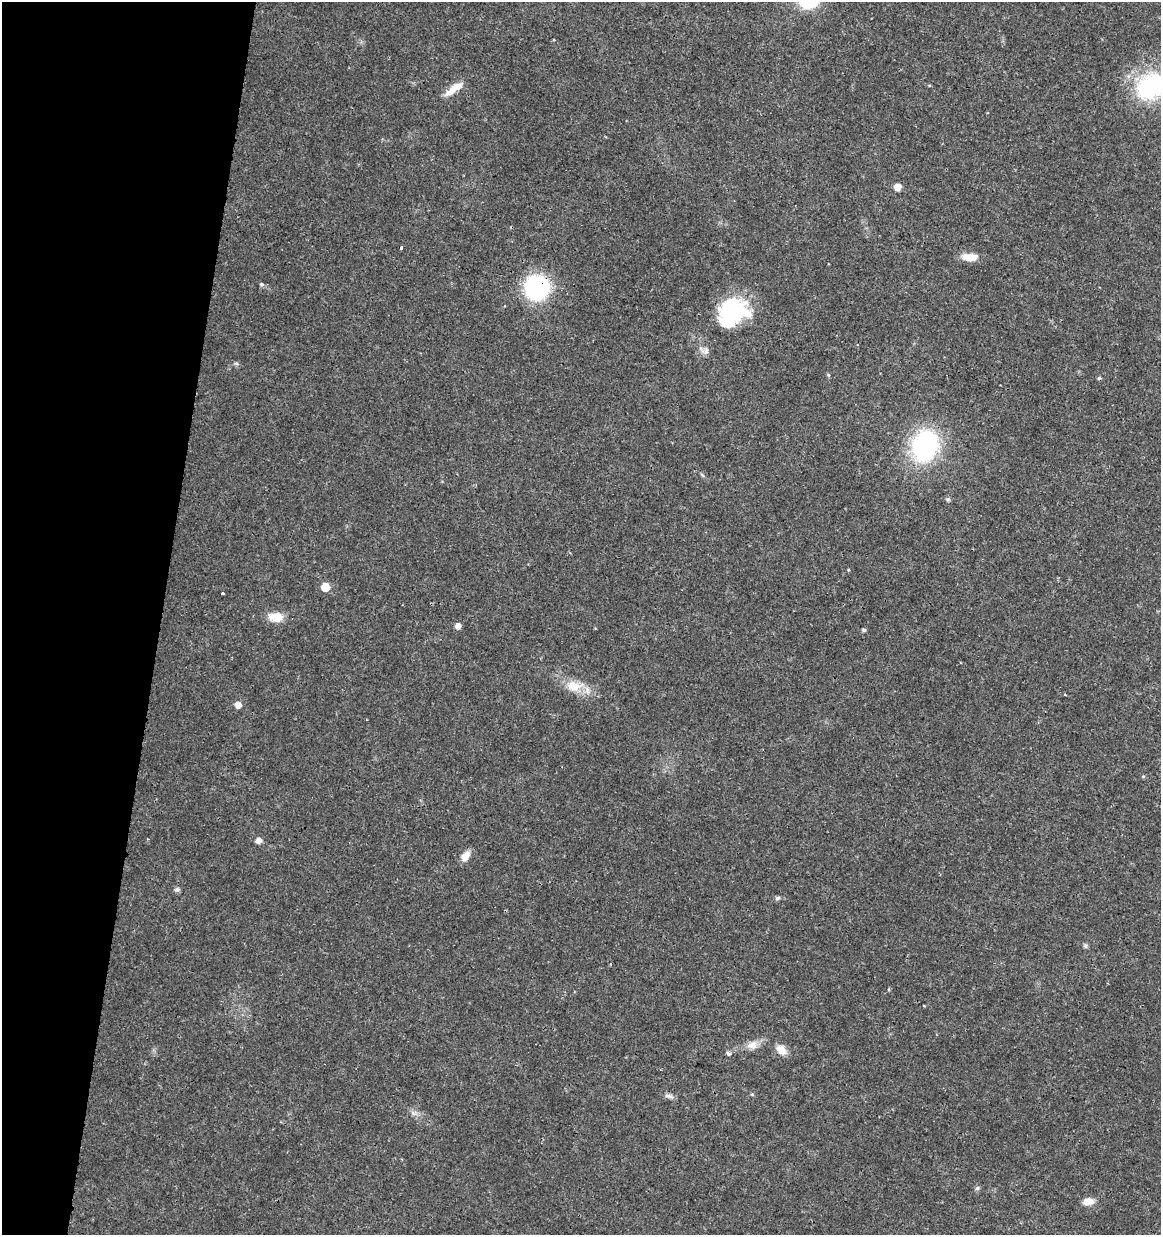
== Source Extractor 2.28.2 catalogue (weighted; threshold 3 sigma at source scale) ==
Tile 9 of 4 x 4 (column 1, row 3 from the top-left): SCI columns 227-1385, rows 1245-2477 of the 5148 x 4947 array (HDU 1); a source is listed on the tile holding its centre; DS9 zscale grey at full resolution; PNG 1163 x 1237 px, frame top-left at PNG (2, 2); no overlay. Shown black and unused: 14% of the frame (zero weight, under 3 of 4 exposures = <1% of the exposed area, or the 3 px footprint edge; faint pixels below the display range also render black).
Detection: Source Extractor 2.28.2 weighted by HDU 2 'WHT'; one run over the whole footprint, this tile lists its part. Background 0.0192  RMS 0.0018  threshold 0.00796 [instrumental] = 3 sigma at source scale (4.5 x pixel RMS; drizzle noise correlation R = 1.50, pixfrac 1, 0.0396/0.0396 arcsec/px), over >= 5 px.
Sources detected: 37; all 37 listed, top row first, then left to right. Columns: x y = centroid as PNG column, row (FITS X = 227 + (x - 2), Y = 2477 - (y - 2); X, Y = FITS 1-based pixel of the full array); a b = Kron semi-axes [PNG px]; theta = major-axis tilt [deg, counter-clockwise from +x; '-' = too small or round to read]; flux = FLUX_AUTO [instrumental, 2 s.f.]
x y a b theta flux
554 40 3 3 - 0.2
1151 86 35 26 31 20
454 89 25 8 37 2.7
897 187 6 5 - 2
401 248 3 3 - 0.8
969 257 20 9 -3 2.3
262 284 7 5 -19 0.33
537 287 17 16 - 30
732 312 36 30 29 15
706 351 9 7 65 0.77
236 363 6 5 - 0.32
1099 378 5 5 - 0.28
925 446 38 30 74 21
948 499 6 5 - 0.3
325 587 6 6 - 3.8
223 593 3 3 - 0.57
276 617 15 10 -4 3.3
458 626 5 5 - 1.1
864 630 5 4 - 0.3
574 686 22 14 1 3.6
1065 695 3 2 - 0.26
238 705 6 6 - 1.3
1143 776 5 3 - 0.19
258 841 6 5 - 1.1
465 856 13 8 53 1.7
177 889 7 6 - 0.46
777 898 6 5 - 0.41
1085 945 7 5 -75 0.36
924 1006 4 3 - 0.11
752 1045 14 11 16 1.6
781 1050 16 10 -41 1.7
728 1054 6 5 - 0.41
752 1094 5 3 - 0.2
669 1096 12 5 -13 0.64
413 1113 8 5 -46 0.57
977 1188 6 6 - 0.37
1088 1202 13 8 9 1.7
Overlapping masked pixels (flux is a lower limit): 1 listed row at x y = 537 287
Isophote crosses this tile's border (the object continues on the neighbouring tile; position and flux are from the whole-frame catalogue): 1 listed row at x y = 1151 86